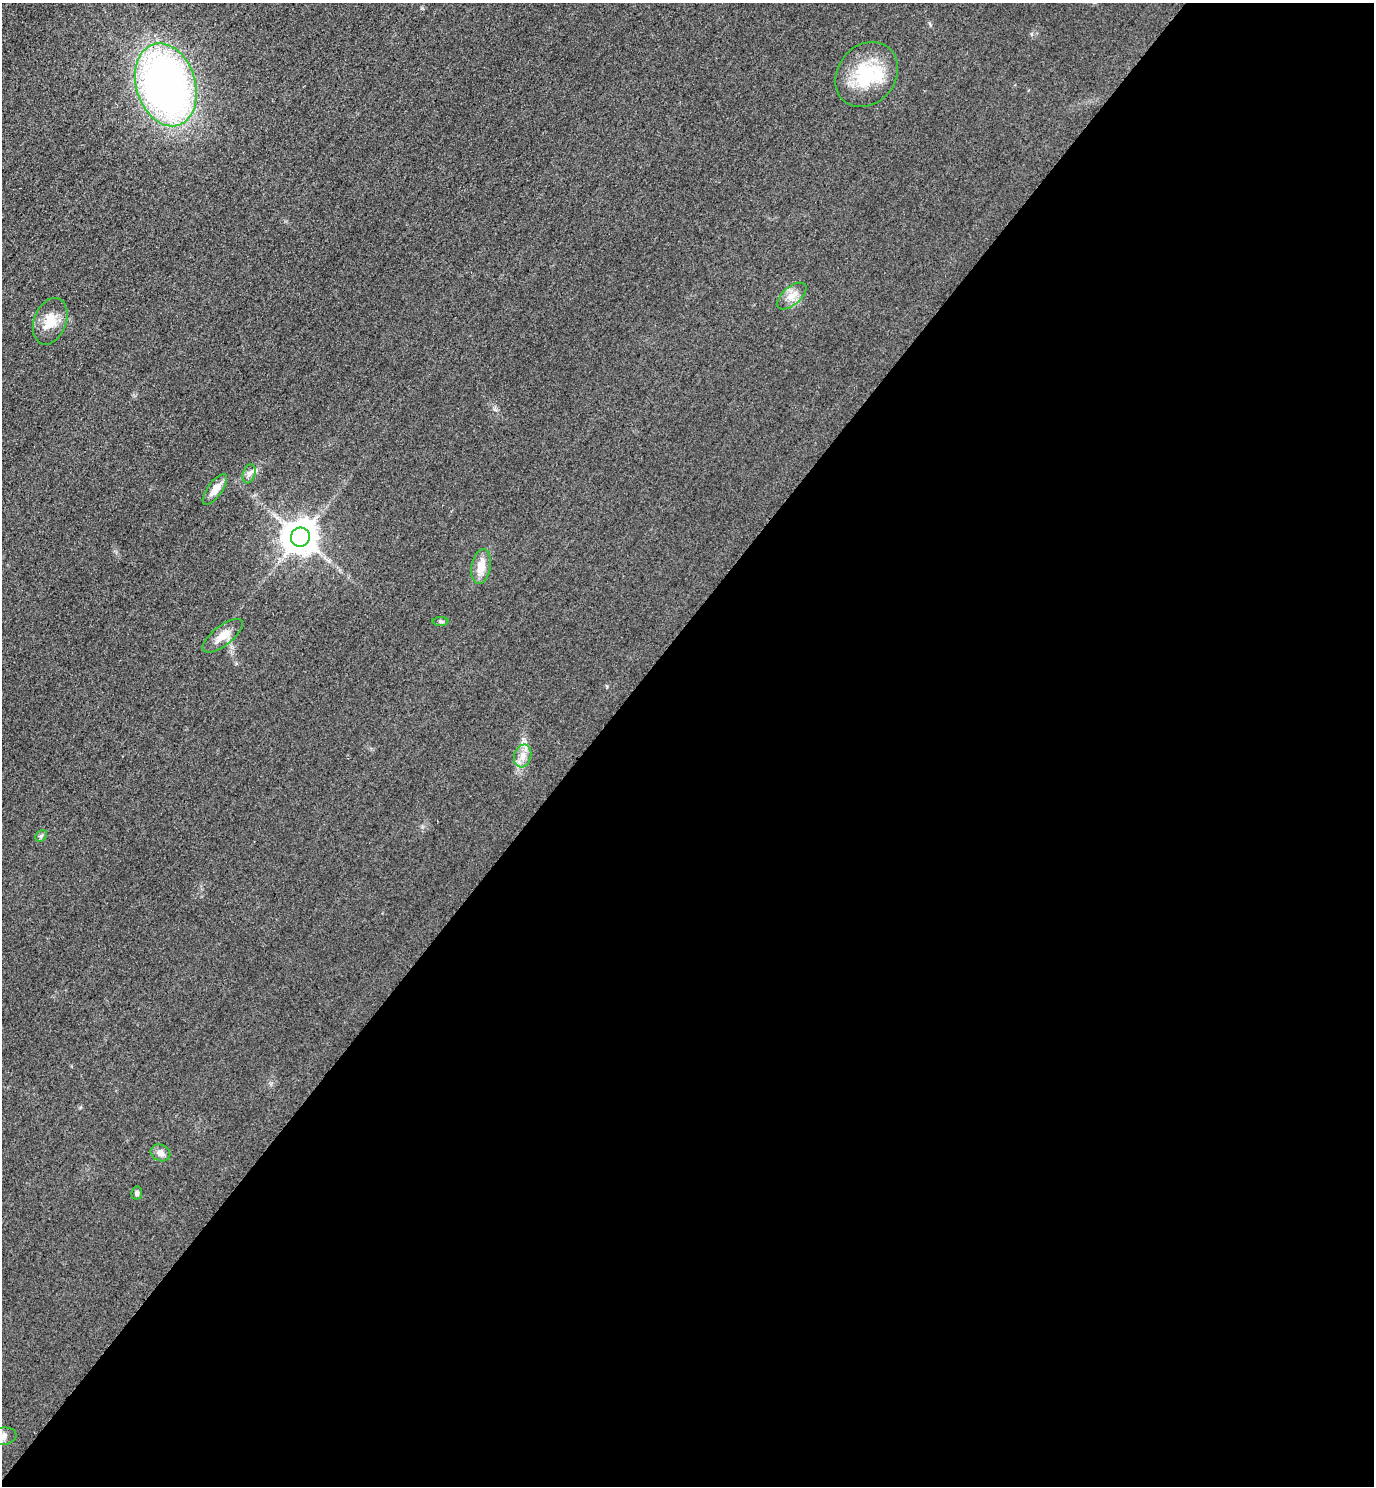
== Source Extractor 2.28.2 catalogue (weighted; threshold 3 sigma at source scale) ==
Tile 12 of 4 x 4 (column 4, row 3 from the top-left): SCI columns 4443-5814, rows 1514-2997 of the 5996 x 5993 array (HDU 1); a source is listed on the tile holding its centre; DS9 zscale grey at full resolution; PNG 1376 x 1488 px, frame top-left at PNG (2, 3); each listed source drawn as its Kron ellipse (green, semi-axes under 4 px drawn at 4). Shown black and unused: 57% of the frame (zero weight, under 3 of 4 exposures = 3% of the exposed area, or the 3 px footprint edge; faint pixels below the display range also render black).
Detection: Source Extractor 2.28.2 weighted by HDU 2 'WHT'; one run over the whole footprint, this tile lists its part. Background 0.0511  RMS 0.017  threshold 0.0753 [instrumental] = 3 sigma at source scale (4.5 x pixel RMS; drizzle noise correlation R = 1.50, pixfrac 1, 0.05/0.05 arcsec/px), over >= 5 px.
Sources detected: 15; all 15 listed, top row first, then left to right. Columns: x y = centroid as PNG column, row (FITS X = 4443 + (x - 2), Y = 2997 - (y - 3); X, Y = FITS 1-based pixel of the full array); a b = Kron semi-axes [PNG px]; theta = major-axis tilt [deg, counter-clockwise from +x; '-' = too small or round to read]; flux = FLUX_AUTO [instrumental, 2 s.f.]
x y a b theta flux
867 74 35 29 51 100
166 85 42 29 -73 860
792 296 18 9 40 15
50 321 24 16 69 32
249 474 10 6 69 6.5
215 490 18 7 55 16
300 537 10 9 - 3300
481 566 17 9 80 23
441 622 8 4 0 2.8
223 636 24 9 38 21
523 756 11 8 73 13
41 836 6 5 - 2.8
160 1153 10 8 -26 10
137 1193 6 5 - 3.4
3 1436 13 8 7 11
Isophote crosses this tile's border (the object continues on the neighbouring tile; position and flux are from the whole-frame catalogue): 1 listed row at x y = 3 1436